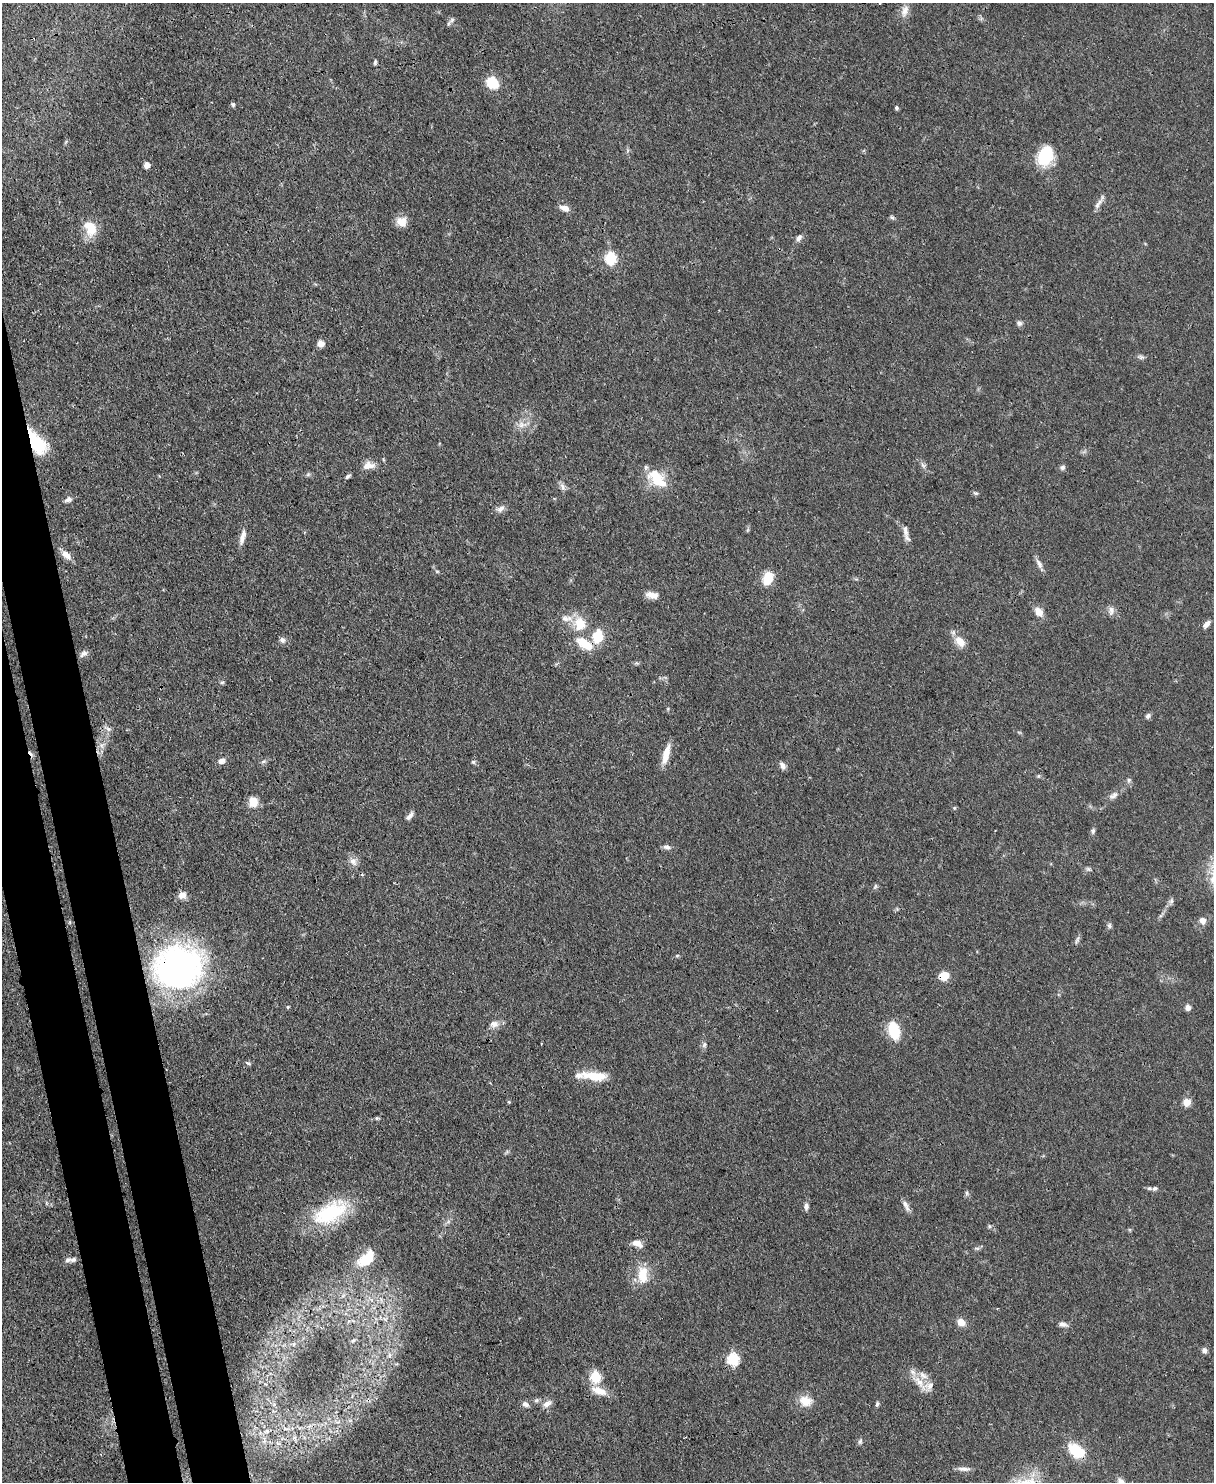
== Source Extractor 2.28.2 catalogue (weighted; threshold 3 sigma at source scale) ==
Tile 7 of 4 x 3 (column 3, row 2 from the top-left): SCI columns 2499-3710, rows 1693-3172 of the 4993 x 4978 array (HDU 1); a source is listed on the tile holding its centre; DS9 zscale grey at full resolution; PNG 1216 x 1484 px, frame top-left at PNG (2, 3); no overlay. Shown black and unused: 6% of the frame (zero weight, under 3 of 4 exposures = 9% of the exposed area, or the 3 px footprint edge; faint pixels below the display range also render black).
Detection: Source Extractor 2.28.2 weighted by HDU 2 'WHT'; one run over the whole footprint, this tile lists its part. Background 0.0552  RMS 0.0038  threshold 0.0172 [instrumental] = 3 sigma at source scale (4.5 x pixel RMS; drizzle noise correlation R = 1.50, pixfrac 1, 0.05/0.05 arcsec/px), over >= 5 px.
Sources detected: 118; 1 inside a brighter object's white glare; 1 cosmic-ray / hot-pixel residue — not listed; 7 inside a brighter listed object's ellipse — not listed separately; the other 109 listed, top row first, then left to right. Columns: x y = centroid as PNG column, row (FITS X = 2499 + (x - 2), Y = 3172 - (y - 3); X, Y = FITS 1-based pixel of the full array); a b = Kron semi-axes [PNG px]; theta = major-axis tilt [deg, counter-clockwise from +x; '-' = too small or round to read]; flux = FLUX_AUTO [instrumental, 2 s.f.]
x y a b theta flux
905 11 18 9 73 3.1
452 20 9 5 36 1
375 62 6 4 81 0.67
492 83 13 11 -44 8.9
233 104 6 5 - 0.69
896 108 5 4 - 0.63
1045 156 23 16 71 14
147 165 5 5 - 2.8
1098 204 19 5 56 1.9
565 208 13 7 -24 2.4
892 217 7 5 -39 0.68
402 222 13 11 6 3.9
90 228 20 14 -62 8
799 238 10 6 59 1.4
611 258 6 6 - 35
1019 323 8 6 -21 1.1
321 344 6 6 - 3.1
1141 357 10 5 -9 0.93
522 425 14 8 9 2.9
37 443 30 14 -55 16
368 465 15 9 5 3.3
923 465 9 4 -54 1.1
1062 467 7 6 - 0.94
308 474 7 4 19 0.62
348 476 7 4 31 0.77
657 478 28 16 -43 11
562 486 11 5 -76 1.4
975 493 8 4 -26 0.64
68 499 9 6 17 1.5
501 509 14 7 36 1.8
905 531 16 7 -83 2.3
242 537 21 6 76 2.7
66 555 14 8 -43 3.1
1039 564 14 6 -61 1.9
768 578 13 9 66 8.5
652 595 14 7 -10 3.3
1111 610 12 7 86 1.8
1039 612 12 8 -55 3.2
580 624 19 15 -73 8.5
1206 624 12 6 46 1.6
598 637 15 11 83 9.1
282 640 8 7 - 1.3
960 642 16 10 -48 4.3
584 644 25 11 -34 8.4
83 654 12 6 36 1.4
222 682 6 4 1 0.54
1148 716 7 6 - 1.1
108 729 12 5 -29 1.3
102 746 7 4 -71 1
666 754 24 7 74 5
221 761 9 7 28 1.9
263 762 6 4 20 0.66
473 762 6 4 25 0.64
783 765 10 7 -60 1.6
1038 776 6 4 89 0.47
1129 780 6 5 - 0.72
1114 795 13 7 30 2
253 802 13 11 81 4.2
954 808 5 3 - 0.38
410 816 12 5 54 1.5
1093 831 9 5 78 0.87
667 847 10 6 -14 1.4
353 861 12 9 -62 2.4
1088 869 7 5 -21 0.78
875 886 8 5 71 0.67
182 895 10 8 19 2.6
1171 901 7 6 - 1
1203 921 8 8 - 2.3
1109 926 7 5 -88 0.84
1077 940 13 4 66 0.89
677 956 6 4 20 0.46
178 966 52 44 12 110
944 976 7 6 - 10
288 1007 4 3 - 0.41
1188 1007 6 6 - 1.7
494 1024 13 10 8 2.4
894 1030 15 9 -75 16
704 1045 8 5 63 0.97
248 1063 7 4 -29 0.64
595 1076 30 10 -6 8.9
509 1102 5 4 - 0.39
1187 1102 9 8 - 3.3
377 1118 5 5 - 0.52
1155 1188 7 5 42 0.81
967 1193 7 4 -90 0.71
905 1204 13 6 -59 1.9
806 1207 10 6 -89 1.3
330 1213 46 23 28 27
989 1226 6 4 -72 0.52
637 1243 13 7 -26 2.9
68 1260 10 6 9 1.3
365 1260 17 13 40 9.9
643 1275 24 13 90 8
961 1322 10 8 -30 3.2
1063 1324 11 6 -9 1.5
1204 1350 7 6 - 1.4
733 1359 7 6 - 26
595 1377 6 6 - 22
919 1382 19 8 -48 4.5
599 1391 23 10 -19 4.8
805 1401 15 12 -22 5.4
525 1404 9 6 -30 1.4
547 1404 11 7 33 2.3
877 1404 6 4 74 0.65
267 1431 6 4 -44 0.77
860 1441 8 5 63 0.83
1076 1451 15 9 -36 17
964 1469 17 5 -4 1.8
1121 1481 9 8 - 1.8
Overlapping masked pixels (flux is a lower limit): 5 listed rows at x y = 37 443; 598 637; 584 644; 178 966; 944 976
Isophote crosses this tile's border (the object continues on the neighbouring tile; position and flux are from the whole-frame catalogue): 1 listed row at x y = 1121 1481